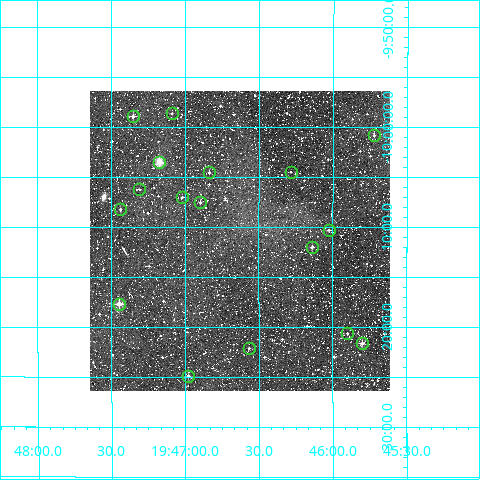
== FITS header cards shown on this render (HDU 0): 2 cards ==
NAXIS1  =                  300
NAXIS2  =                  300

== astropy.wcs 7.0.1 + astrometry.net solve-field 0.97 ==
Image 300 x 300 px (HDU 0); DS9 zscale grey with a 90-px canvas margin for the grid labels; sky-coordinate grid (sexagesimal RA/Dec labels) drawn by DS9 from the SOLVED WCS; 17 Tycho-2 reference stars matched to detected sources circled (green)
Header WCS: RA---TAN/DEC--TAN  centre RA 19:46:38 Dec -10:11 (296.66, -10.19 deg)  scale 6 arcsec/px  FOV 30.0' x 30.0'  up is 0 deg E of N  parity normal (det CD < 0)
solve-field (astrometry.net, Tycho-2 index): VERIFIED the header's WCS against the Tycho-2 star catalogue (verified at 2 index scales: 9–17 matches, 0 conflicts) and refined it, rather than solving blind
Solved WCS: RA---TAN-SIP/DEC--TAN-SIP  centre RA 19:46:38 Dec -10:11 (296.66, -10.19 deg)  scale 5.99 arcsec/px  FOV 30.0' x 30.0'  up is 0 deg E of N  parity normal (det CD < 0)
The solver's refit moves the header's centre by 1.2 arcsec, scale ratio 0.999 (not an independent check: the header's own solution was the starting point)
Tycho-2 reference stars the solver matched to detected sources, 17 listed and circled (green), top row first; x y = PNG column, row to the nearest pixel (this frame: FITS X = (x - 90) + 1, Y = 300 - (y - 91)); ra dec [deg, ICRS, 3 dp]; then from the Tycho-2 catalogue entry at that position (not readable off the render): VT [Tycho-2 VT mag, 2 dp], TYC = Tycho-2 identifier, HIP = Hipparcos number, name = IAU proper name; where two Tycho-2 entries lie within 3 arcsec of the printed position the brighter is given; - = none
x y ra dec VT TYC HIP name
172 113 296.772 -9.977 11.62 5728-1349-1 - -
133 116 296.838 -9.981 11.10 5729-1564-1 - -
374 135 296.431 -10.013 12.24 5728-1527-1 - -
159 162 296.793 -10.057 8.72 5728-701-1 97353 -
209 172 296.709 -10.075 11.84 5728-871-1 - -
291 172 296.571 -10.074 11.73 5728-1179-1 - -
139 189 296.827 -10.103 12.94 5729-1958-1 - -
182 197 296.754 -10.116 11.46 5728-1627-1 - -
200 202 296.724 -10.125 11.98 5728-2139-1 - -
120 209 296.859 -10.137 10.82 5729-1579-1 - -
329 230 296.507 -10.171 11.31 5728-1497-1 - -
312 247 296.534 -10.199 11.10 5728-1541-1 - -
119 304 296.862 -10.295 10.26 5729-2266-1 - -
347 333 296.475 -10.343 12.64 5728-798-1 - -
362 343 296.450 -10.360 10.94 5728-1616-1 - -
249 348 296.642 -10.368 12.05 5728-326-1 - -
188 376 296.745 -10.414 11.32 5728-2-1 - -